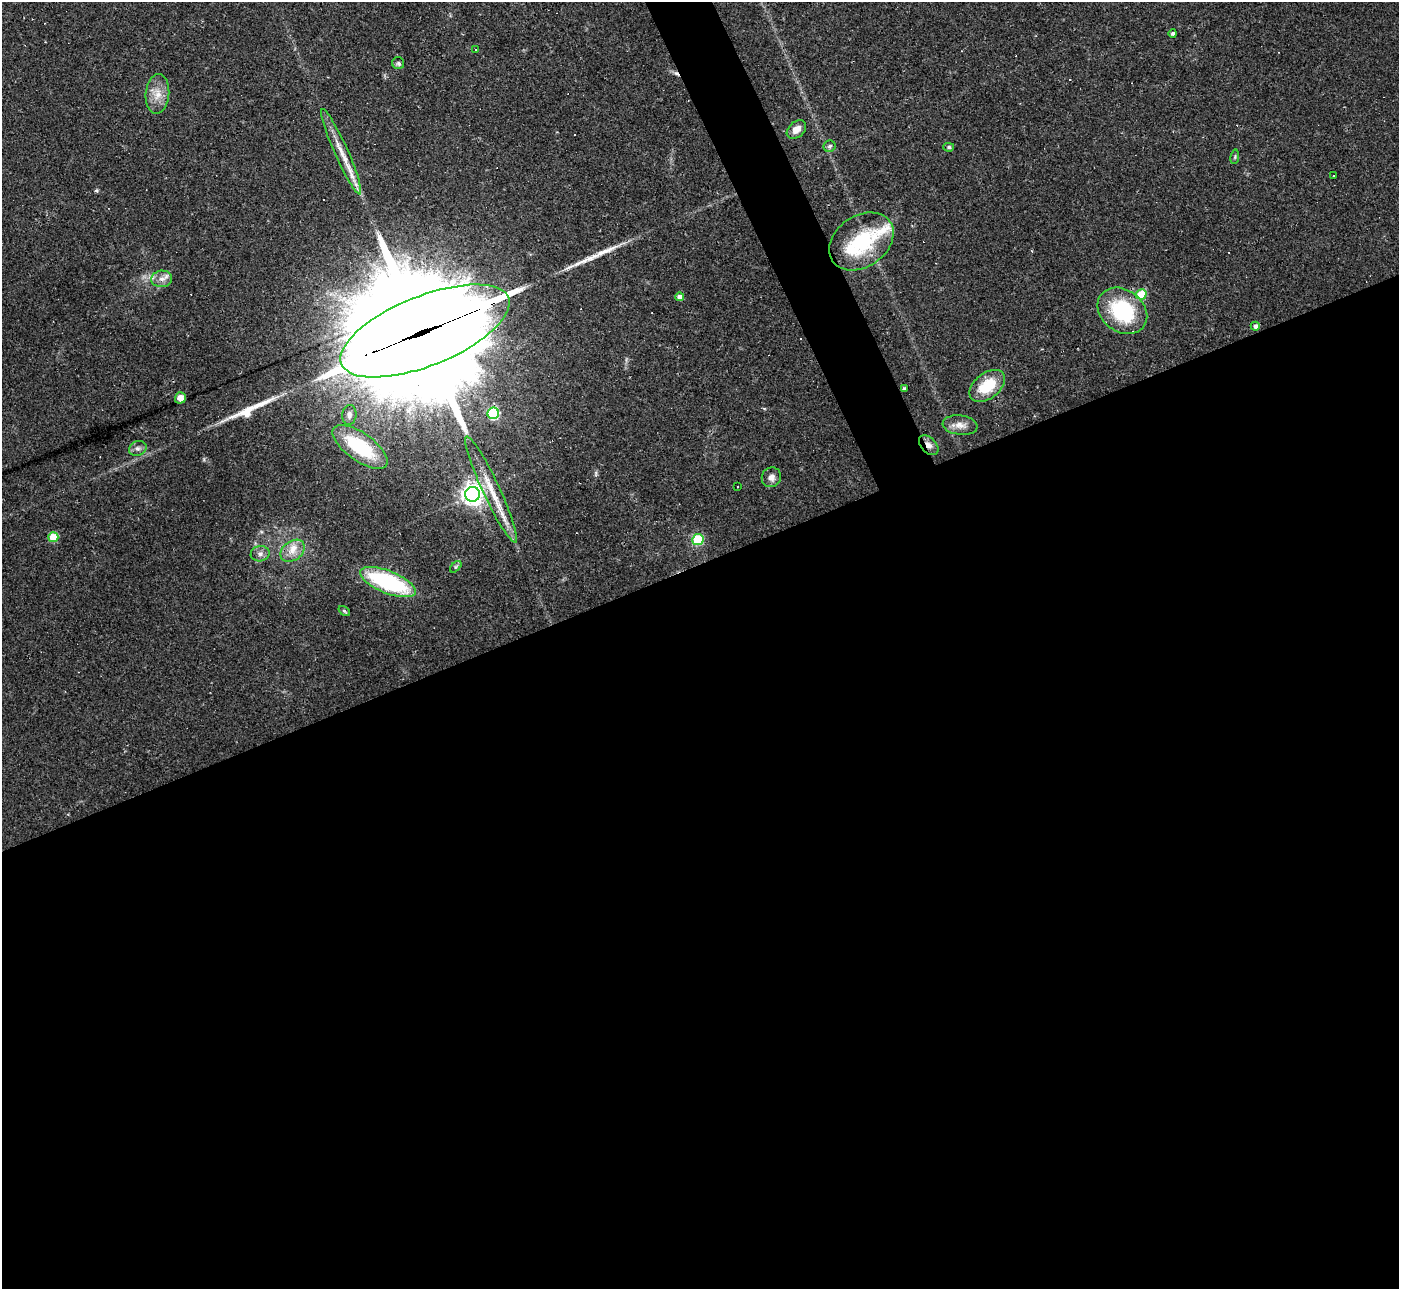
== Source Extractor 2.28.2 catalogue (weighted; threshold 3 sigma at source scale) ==
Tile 15 of 4 x 4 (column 3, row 4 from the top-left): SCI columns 2795-4191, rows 149-1435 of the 5588 x 5575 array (HDU 1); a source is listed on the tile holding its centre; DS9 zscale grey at full resolution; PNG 1401 x 1291 px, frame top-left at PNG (2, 2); each listed source drawn as its Kron ellipse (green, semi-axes under 4 px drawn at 4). Shown black and unused: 58% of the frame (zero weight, under 2 of 3 exposures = <1% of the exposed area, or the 3 px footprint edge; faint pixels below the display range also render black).
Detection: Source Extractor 2.28.2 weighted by HDU 2 'WHT'; one run over the whole footprint, this tile lists its part. Background 0.0708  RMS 0.0057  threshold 0.0254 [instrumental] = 3 sigma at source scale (4.5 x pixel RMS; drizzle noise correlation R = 1.50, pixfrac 1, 0.05/0.05 arcsec/px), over >= 5 px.
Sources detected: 52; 9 cosmic-ray / hot-pixel residue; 2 long thin detections or spike segments (spike, bleed or trail) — neither listed nor drawn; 4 inside a brighter listed object's ellipse — not listed separately; the other 37 listed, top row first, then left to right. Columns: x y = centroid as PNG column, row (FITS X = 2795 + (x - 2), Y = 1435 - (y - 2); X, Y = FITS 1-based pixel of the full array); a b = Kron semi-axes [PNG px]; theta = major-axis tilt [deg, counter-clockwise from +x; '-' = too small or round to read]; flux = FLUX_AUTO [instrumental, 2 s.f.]
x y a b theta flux
1173 33 4 4 - 1.3
475 49 3 3 - 1.1
398 63 6 6 - 1.2
157 94 20 12 86 8
796 130 11 7 42 4.9
830 146 6 5 - 1.6
949 147 5 4 - 1.2
341 152 46 7 -66 11
1235 157 7 3 82 0.74
1333 176 2 2 - 0.5
861 241 35 25 35 41
162 279 10 8 5 3.5
1141 294 5 5 - 25
679 297 4 4 - 3.1
1122 311 27 21 -37 44
1255 326 4 4 - 2
425 331 90 35 22 28000
987 386 20 12 38 20
904 389 3 3 - 1.1
180 398 5 5 - 3.6
493 413 6 5 - 48
349 415 10 7 83 2.3
960 425 17 9 -7 5.2
929 445 12 7 -46 3.7
360 447 32 14 -36 36
138 448 9 7 21 2.1
771 477 10 9 - 3.4
737 487 3 3 - 4
491 489 58 8 -65 17
472 494 7 7 - 420
53 537 5 5 - 22
698 539 5 5 - 28
293 551 13 9 37 6.1
260 554 9 7 10 2.6
456 567 7 4 44 0.98
388 582 30 11 -22 67
344 611 6 4 -36 0.82
Overlapping masked pixels (flux is a lower limit): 2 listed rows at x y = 425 331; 929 445